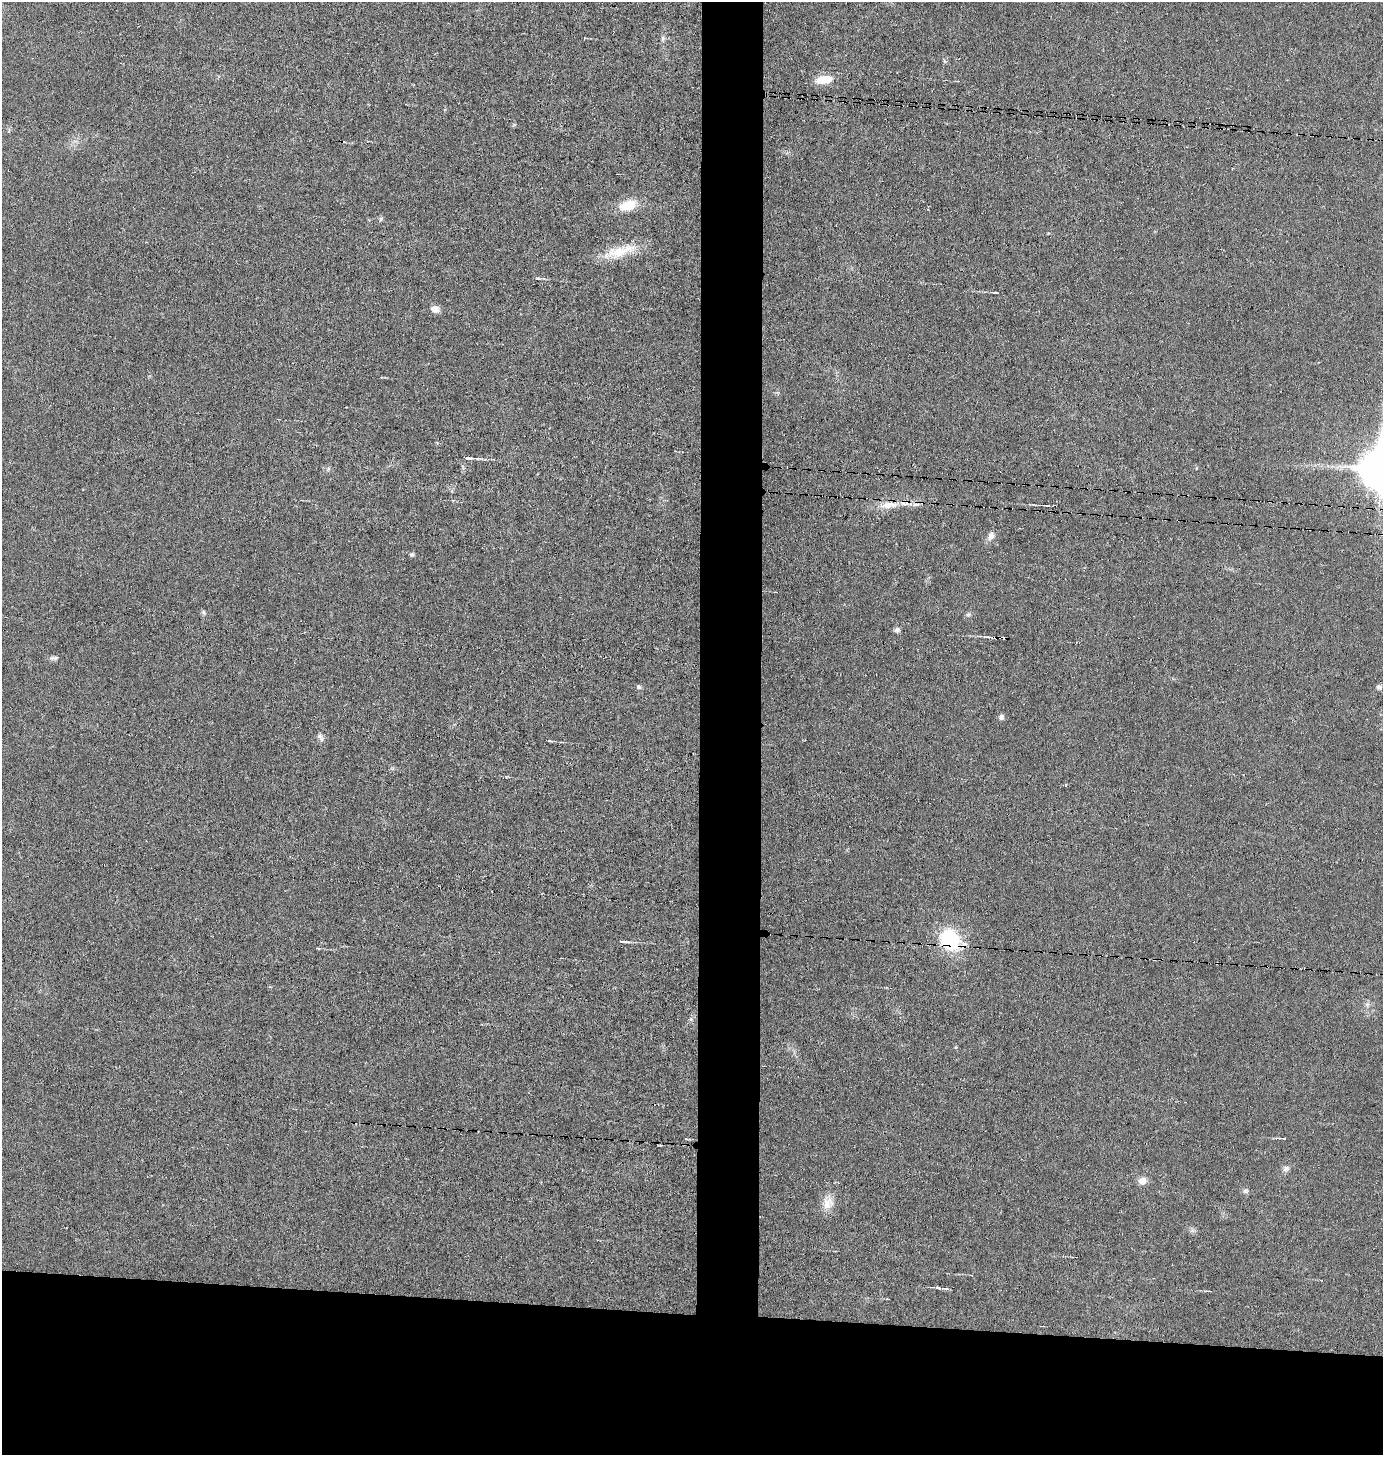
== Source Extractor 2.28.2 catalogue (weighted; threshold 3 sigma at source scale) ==
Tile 8 of 3 x 3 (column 2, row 3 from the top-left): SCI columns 1479-2859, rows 1-1453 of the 4383 x 4359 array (HDU 1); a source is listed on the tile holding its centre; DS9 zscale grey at full resolution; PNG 1385 x 1457 px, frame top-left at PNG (2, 2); no overlay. Shown black and unused: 14% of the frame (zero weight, under 3 of 6 exposures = <1% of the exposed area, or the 3 px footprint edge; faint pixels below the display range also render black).
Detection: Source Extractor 2.28.2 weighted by HDU 2 'WHT'; one run over the whole footprint, this tile lists its part. Background 0.0233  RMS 0.004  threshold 0.0163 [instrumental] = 3 sigma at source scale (4.09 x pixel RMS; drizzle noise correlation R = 1.36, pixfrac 0.8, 0.05/0.05 arcsec/px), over >= 5 px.
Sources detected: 38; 1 cosmic-ray / hot-pixel residue — not listed; the other 37 listed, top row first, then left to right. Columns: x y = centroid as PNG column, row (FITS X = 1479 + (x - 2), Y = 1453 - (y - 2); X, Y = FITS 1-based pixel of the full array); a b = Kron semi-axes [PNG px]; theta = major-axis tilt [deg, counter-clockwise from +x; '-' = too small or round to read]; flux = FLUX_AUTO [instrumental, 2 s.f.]
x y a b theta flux
663 38 8 5 84 0.83
944 61 6 4 -70 0.47
824 79 18 9 8 6.3
628 205 18 11 17 8.7
381 219 6 4 88 0.59
619 252 51 12 16 10
538 278 6 4 -16 0.56
995 292 8 2 -6 0.58
435 309 10 8 -27 2.4
468 458 10 4 -2 1.3
1380 468 14 13 - 1000
889 505 28 9 6 6
1048 506 5 3 - 0.5
991 536 12 8 71 1.9
412 554 6 5 - 0.59
204 612 6 4 -89 0.61
968 614 7 5 21 0.78
897 630 7 6 - 1
988 637 12 3 1 1.1
54 658 11 5 -4 1.1
638 687 6 6 - 0.87
1379 687 5 5 - 1.3
1001 717 7 6 - 1.2
320 737 12 6 -64 1.3
549 741 6 3 -8 0.48
1066 785 4 3 - 0.31
950 940 24 19 -53 24
624 941 14 3 -5 1.1
318 948 5 3 - 0.38
1367 1004 7 4 18 0.75
691 1019 5 4 - 0.57
956 1047 4 3 - 0.43
1284 1138 3 2 - 0.18
1286 1169 9 7 46 1.3
1142 1181 10 8 22 2.6
1246 1191 7 6 - 0.9
827 1204 17 14 61 4.4
Overlapping masked pixels (flux is a lower limit): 2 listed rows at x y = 889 505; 950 940
Isophote crosses this tile's border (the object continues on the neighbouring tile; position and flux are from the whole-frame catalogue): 1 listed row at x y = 1380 468